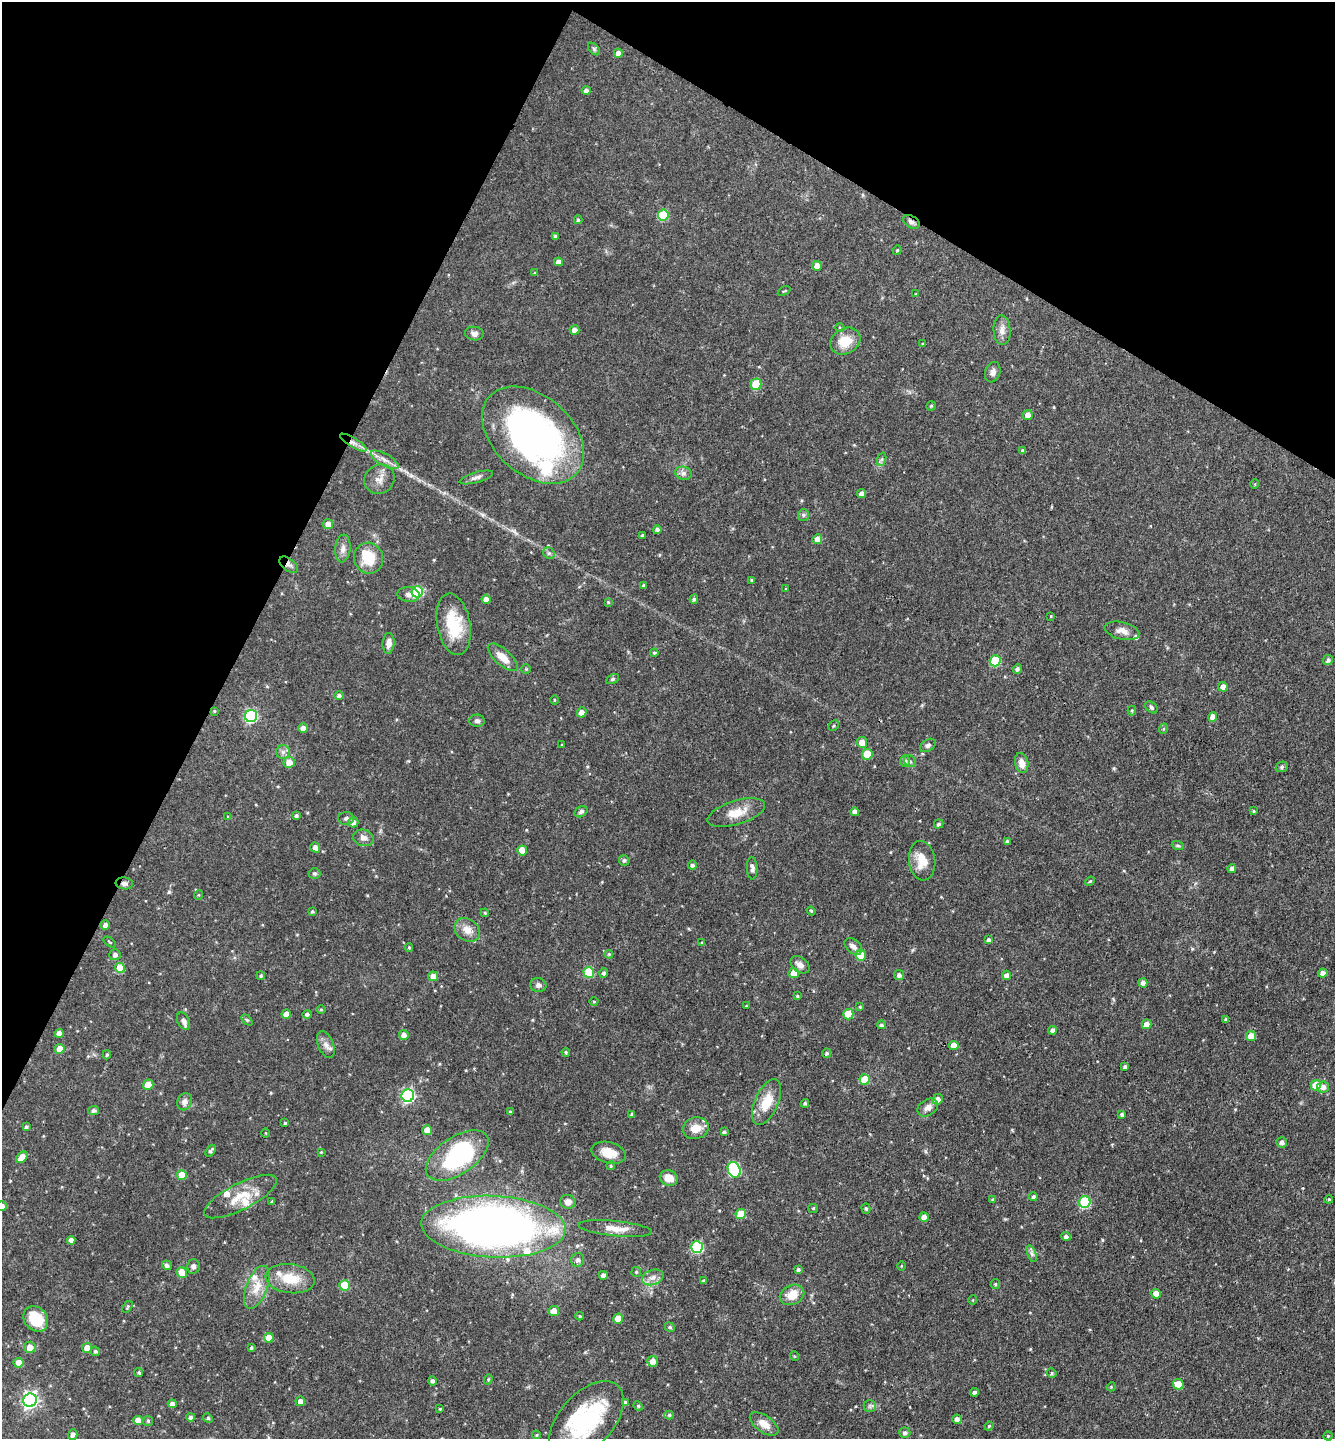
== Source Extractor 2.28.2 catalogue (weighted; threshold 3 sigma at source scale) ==
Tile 2 of 4 x 4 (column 2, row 1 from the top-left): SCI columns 1478-2810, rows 4311-5747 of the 5756 x 5747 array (HDU 1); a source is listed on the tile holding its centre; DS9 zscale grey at full resolution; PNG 1337 x 1441 px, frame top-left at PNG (2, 2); each listed source drawn as its Kron ellipse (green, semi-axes under 4 px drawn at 4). Shown black and unused: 26% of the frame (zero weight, under 3 of 4 exposures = <1% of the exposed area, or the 3 px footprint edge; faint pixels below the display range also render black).
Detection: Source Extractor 2.28.2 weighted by HDU 2 'WHT'; one run over the whole footprint, this tile lists its part. Background 0.0897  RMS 0.0041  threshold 0.0183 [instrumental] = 3 sigma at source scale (4.5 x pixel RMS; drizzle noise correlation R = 1.50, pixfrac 1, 0.05/0.05 arcsec/px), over >= 5 px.
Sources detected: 273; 2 inside a brighter object's white glare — neither listed nor drawn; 9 inside a brighter listed object's ellipse — not listed separately; the other 262 listed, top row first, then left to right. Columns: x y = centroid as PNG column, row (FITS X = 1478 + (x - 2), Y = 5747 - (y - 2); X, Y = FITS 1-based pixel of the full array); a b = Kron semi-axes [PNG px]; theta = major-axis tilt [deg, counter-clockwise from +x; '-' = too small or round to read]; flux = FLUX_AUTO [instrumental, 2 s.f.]
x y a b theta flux
594 49 7 4 -46 0.77
618 53 4 4 - 2.4
586 90 4 4 - 1.3
663 215 5 5 - 19
578 220 4 4 - 0.62
911 222 9 6 -31 1.4
555 236 3 3 - 0.75
897 250 4 4 - 0.48
559 262 4 4 - 2.1
817 266 5 5 - 3.1
535 273 4 3 - 0.42
784 291 7 3 30 0.42
916 294 3 3 - 0.31
840 328 4 3 - 0.38
574 330 5 4 - 2.6
1002 330 15 8 -86 2.5
474 333 9 7 -9 1.6
845 341 16 12 29 8.2
923 344 4 3 - 0.31
993 372 10 7 70 1.7
756 384 5 5 - 14
931 406 5 4 - 0.53
1028 415 5 4 - 2.7
533 435 58 39 -41 140
353 443 15 4 -31 2.2
1023 451 4 3 - 0.95
882 459 7 4 71 0.77
384 460 15 6 -28 2.4
683 473 8 6 -14 1.5
476 477 17 5 16 1.6
379 479 16 14 38 3.5
1255 484 5 3 - 0.31
861 494 4 4 - 1.8
803 515 6 5 - 0.72
328 524 5 5 - 2.4
657 529 4 4 - 1
642 535 3 3 - 0.57
817 539 5 5 - 3.5
343 548 14 7 84 2.1
549 553 6 5 - 0.8
369 558 15 14 - 10
289 565 11 6 -37 1.4
752 580 4 3 - 0.43
644 586 4 4 - 0.79
786 589 3 3 - 0.39
417 592 5 5 - 24
408 595 11 7 -6 1.8
486 599 4 4 - 3.1
694 599 4 3 - 0.7
608 602 4 4 - 0.39
1051 616 3 2 - 0.26
454 624 31 16 -80 15
1122 631 18 8 -14 3
389 643 10 6 85 2.5
654 653 4 4 - 0.46
503 657 18 8 -41 5.3
1328 660 5 5 - 1
995 661 5 5 - 22
526 669 4 4 - 0.44
1017 669 5 4 - 0.96
612 679 7 4 27 0.71
1223 687 5 4 - 2.7
339 696 4 4 - 1.1
554 700 5 3 - 0.37
1151 707 7 5 -40 0.8
1132 710 5 4 - 0.49
214 711 4 4 - 0.39
582 712 5 5 - 2.6
251 716 6 6 - 51
1213 717 5 4 - 3.4
477 721 8 6 -2 1.2
834 726 6 5 - 0.57
303 728 5 4 - 1.9
1163 729 5 3 - 0.42
862 742 5 5 - 3.9
562 745 3 2 - 0.33
928 745 9 5 31 1.1
283 752 7 7 - 1.4
867 754 5 5 - 12
905 761 6 5 - 0.83
910 761 6 5 - 0.77
289 762 5 5 - 3.7
1022 763 10 6 -80 3
1282 767 6 5 - 0.76
1253 811 4 3 - 0.41
581 812 7 5 30 0.85
855 812 4 4 - 1.9
736 813 30 12 17 6.9
296 816 4 4 - 0.81
228 817 4 4 - 0.42
346 818 8 6 1 0.96
353 822 5 5 - 1.8
939 824 5 4 - 0.8
363 838 10 8 -14 2.2
1007 842 4 4 - 0.78
1178 846 6 4 -19 0.62
315 848 5 4 - 2.3
522 850 5 5 - 5.7
624 860 5 5 - 0.92
922 861 20 13 -83 6.8
692 865 4 4 - 0.98
752 868 11 5 -87 1.3
1232 868 4 4 - 1.5
315 874 6 5 - 0.7
1090 881 5 4 - 0.46
124 883 8 6 -7 1.3
198 895 5 3 - 0.37
811 911 4 3 - 0.46
312 912 4 4 - 0.6
485 913 4 3 - 0.37
105 925 4 4 - 1.8
467 930 14 11 -35 3.8
988 940 4 3 - 0.95
110 942 7 3 -34 0.44
702 943 3 3 - 0.39
853 946 10 6 -40 1.9
409 947 4 3 - 0.56
609 954 4 3 - 0.43
115 955 5 5 - 1.4
861 955 5 5 - 7.5
800 965 11 7 -38 2.3
120 968 5 5 - 9.8
589 972 5 5 - 19
604 973 5 4 - 0.88
794 973 5 5 - 4.5
1323 973 5 4 - 2
899 975 5 5 - 1.3
1006 975 5 4 - 1.8
261 976 4 3 - 0.54
433 976 5 4 - 3.4
1143 983 4 4 - 1.7
538 985 8 7 - 1.3
797 996 3 3 - 0.47
594 1001 4 3 - 0.36
746 1006 2 2 - 0.25
860 1007 4 3 - 0.46
321 1009 5 3 - 0.37
286 1014 4 4 - 2.8
307 1014 4 4 - 0.84
848 1014 5 5 - 12
1226 1019 4 3 - 0.65
247 1020 6 4 -44 0.55
184 1021 9 6 -65 1.5
1147 1024 5 4 - 2.8
881 1025 4 4 - 0.91
1052 1030 4 4 - 1.3
59 1033 4 4 - 2.3
404 1035 5 5 - 2.5
1251 1036 5 5 - 3.8
326 1045 14 8 -67 2.4
954 1045 4 4 - 3.7
60 1049 5 5 - 5.1
566 1052 4 3 - 0.5
827 1053 5 4 - 0.78
107 1055 4 4 - 0.6
1125 1066 3 3 - 0.76
865 1079 5 5 - 8.6
148 1085 5 5 - 5.4
1316 1085 5 5 - 7.6
1323 1087 6 5 - 2.1
408 1096 6 6 - 62
938 1099 5 5 - 2
184 1102 9 7 68 1.9
767 1102 24 11 66 8.9
805 1103 4 3 - 0.65
928 1108 11 8 33 2.3
94 1110 5 4 - 1.2
510 1112 4 4 - 0.49
632 1114 4 3 - 0.78
1122 1114 4 4 - 0.83
285 1123 3 3 - 0.48
26 1127 4 3 - 0.78
696 1128 13 11 13 4.8
427 1130 5 5 - 4.2
724 1132 4 4 - 0.88
265 1133 5 3 - 0.33
1282 1142 5 5 - 1.5
211 1151 6 4 53 0.93
321 1152 4 3 - 0.36
609 1153 17 10 -14 5.9
457 1155 35 18 34 41
22 1157 6 4 47 4.2
611 1166 4 4 - 0.49
734 1170 8 6 -64 48
182 1175 5 5 - 7.5
669 1178 9 7 -24 4.5
241 1196 40 13 27 10
1033 1197 4 4 - 0.82
992 1199 4 3 - 0.4
1329 1199 4 3 - 0.39
272 1202 4 3 - 0.51
568 1202 8 7 - 2.5
1085 1202 6 5 - 32
2 1206 5 5 - 2.4
813 1208 5 4 - 0.47
866 1209 5 4 - 0.61
741 1214 5 5 - 8.5
924 1217 5 4 - 2.7
493 1227 72 30 -3 270
615 1228 37 7 -6 5.6
1066 1236 5 4 - 1.3
71 1240 4 4 - 2.3
697 1247 6 5 - 32
1032 1254 9 4 -71 1
578 1260 7 6 - 1.4
167 1265 5 4 - 1.1
193 1266 7 6 - 1.3
901 1266 4 3 - 0.34
798 1269 4 4 - 0.84
636 1272 5 5 - 0.51
182 1273 5 5 - 5.5
603 1275 4 4 - 1.9
653 1277 11 7 19 2.4
290 1279 25 14 -7 10
704 1281 3 3 - 0.77
995 1284 5 4 - 0.49
344 1285 5 5 - 11
257 1287 23 10 68 6.3
1156 1294 5 5 - 3.9
792 1295 12 9 24 6.3
973 1300 5 3 - 0.3
128 1307 7 4 57 0.52
554 1311 5 5 - 4
580 1316 4 3 - 0.51
36 1319 14 11 -50 13
618 1319 5 5 - 6.5
670 1327 5 4 - 0.57
269 1338 5 4 - 5.4
30 1347 5 5 - 3.3
87 1348 5 5 - 3.9
251 1348 4 3 - 0.56
95 1351 5 4 - 0.71
794 1356 5 3 - 0.35
653 1361 5 5 - 2.7
19 1363 5 5 - 4.1
139 1373 4 4 - 0.69
1052 1373 5 4 - 0.5
488 1379 5 4 - 0.53
432 1381 4 4 - 1
1178 1384 5 5 - 6.1
1111 1387 5 3 - 0.36
974 1392 4 4 - 1.1
30 1400 7 6 - 120
300 1401 5 5 - 2.4
625 1403 4 4 - 1.4
172 1404 4 4 - 1.7
638 1406 5 4 - 0.53
870 1406 6 6 - 0.84
440 1409 4 3 - 0.39
669 1415 5 4 - 0.65
191 1417 4 4 - 1.1
208 1418 5 4 - 0.51
957 1419 5 4 - 2.2
138 1420 5 4 - 3.8
586 1420 47 27 48 41
148 1421 5 5 - 0.59
764 1424 16 8 -35 3.9
989 1426 4 4 - 0.44
905 1433 5 5 - 1.1
73 1434 5 4 - 1.5
537 1435 4 4 - 0.43
1328 1436 4 4 - 0.44
Overlapping masked pixels (flux is a lower limit): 5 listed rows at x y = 911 222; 533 435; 353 443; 289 565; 124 883
Isophote crosses this tile's border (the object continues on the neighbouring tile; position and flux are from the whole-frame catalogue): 2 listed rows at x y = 2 1206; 586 1420
Unlisted compact peaks at least as high as the median listed source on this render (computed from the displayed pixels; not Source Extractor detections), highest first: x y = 169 892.